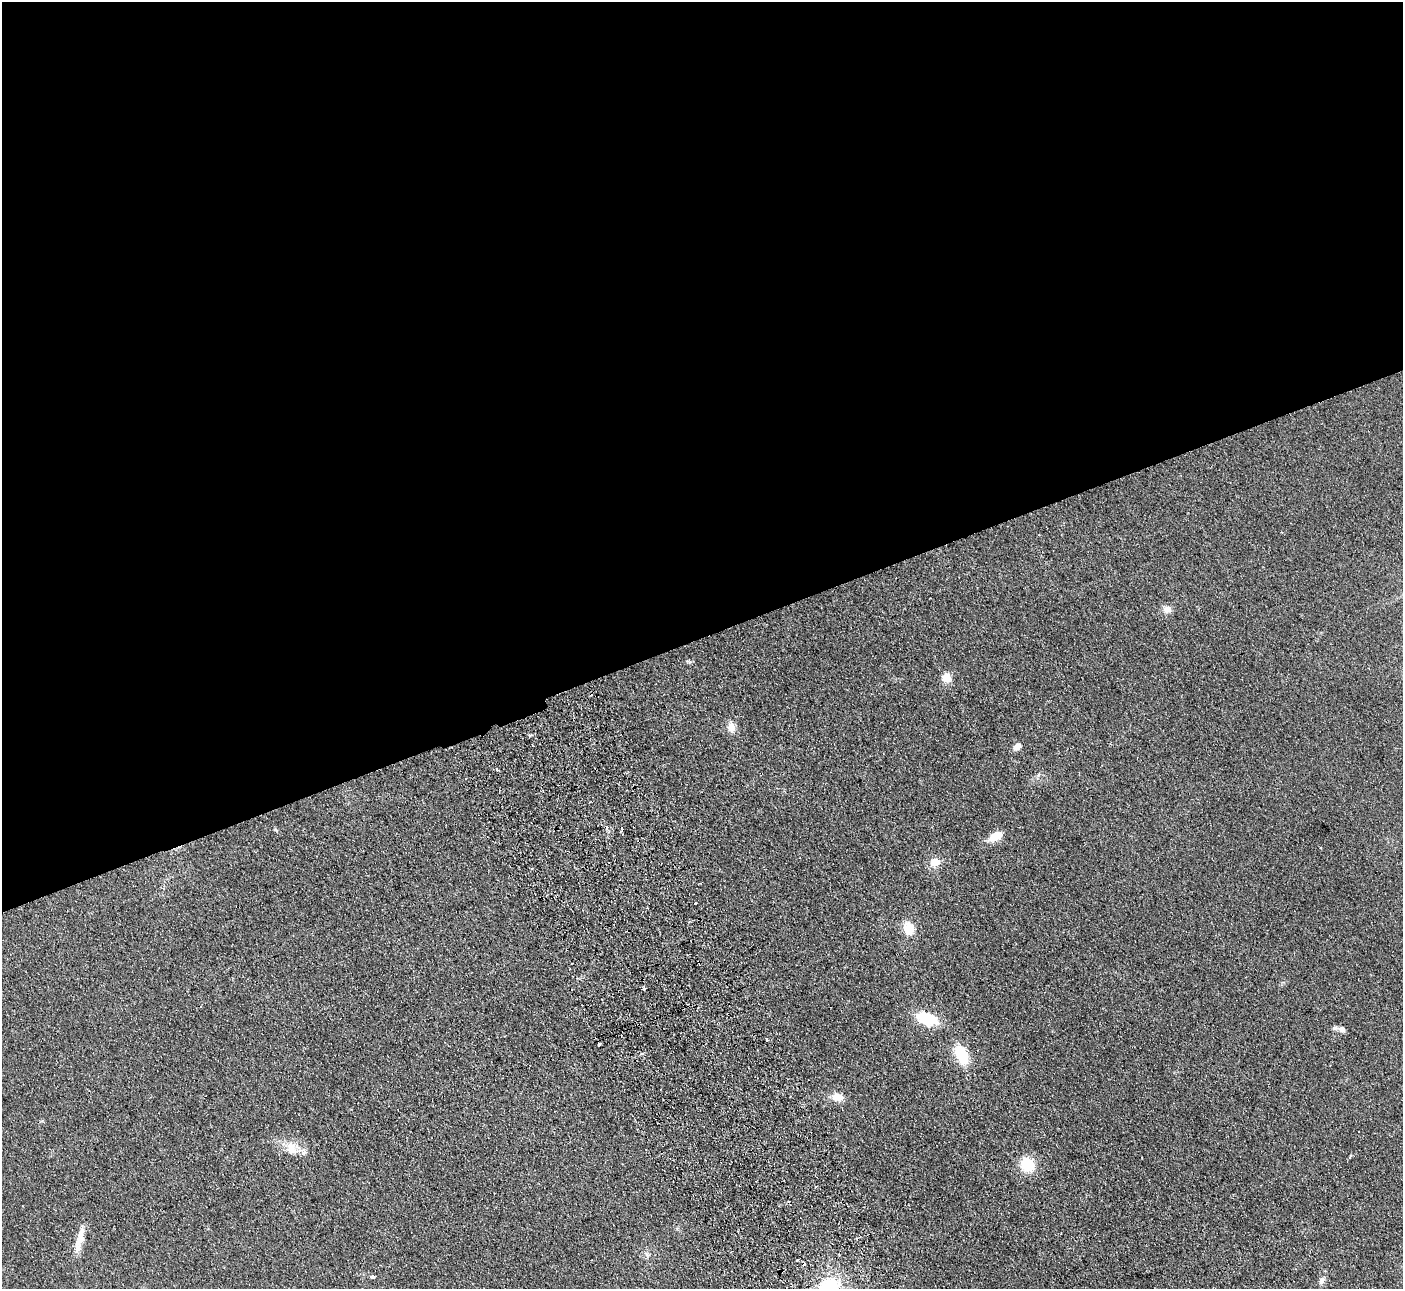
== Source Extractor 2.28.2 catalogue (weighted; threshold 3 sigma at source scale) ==
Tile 2 of 4 x 4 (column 2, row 1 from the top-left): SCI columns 1455-2855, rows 4044-5330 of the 5710 x 5643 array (HDU 1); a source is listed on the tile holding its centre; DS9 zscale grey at full resolution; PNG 1405 x 1291 px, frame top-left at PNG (2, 2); no overlay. Shown black and unused: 50% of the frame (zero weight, under 2 of 3 exposures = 3% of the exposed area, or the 3 px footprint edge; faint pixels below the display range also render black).
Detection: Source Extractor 2.28.2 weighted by HDU 2 'WHT'; one run over the whole footprint, this tile lists its part. Background 0.0981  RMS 0.01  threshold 0.0467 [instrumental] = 3 sigma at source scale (4.5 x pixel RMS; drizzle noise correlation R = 1.50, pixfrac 1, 0.05/0.05 arcsec/px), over >= 5 px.
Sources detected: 33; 4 cosmic-ray / hot-pixel residue — not listed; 1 inside a brighter listed object's ellipse — not listed separately; the other 28 listed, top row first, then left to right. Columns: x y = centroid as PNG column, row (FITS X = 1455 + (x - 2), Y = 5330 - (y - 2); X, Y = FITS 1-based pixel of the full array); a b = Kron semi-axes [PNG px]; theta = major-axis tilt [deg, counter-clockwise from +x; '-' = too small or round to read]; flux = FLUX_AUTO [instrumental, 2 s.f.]
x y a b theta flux
1167 609 11 9 -7 6.3
688 662 9 3 -21 1.4
946 678 12 11 - 8.7
732 727 11 9 -86 8.2
530 735 4 3 - 2.7
1017 746 9 6 44 6.8
497 769 4 2 - 1.1
606 827 4 4 - 3.1
996 836 15 8 28 18
1321 848 4 3 - 0.73
935 862 12 10 19 11
532 869 3 3 - 1.5
695 903 3 2 - 1.5
909 928 14 12 -77 18
644 989 3 3 - 2.9
927 1018 17 9 -18 50
1342 1029 8 7 - 4.3
767 1040 3 3 - 3.6
599 1044 3 3 - 2.7
961 1055 17 10 -68 39
838 1097 15 9 -7 10
290 1146 15 12 14 12
1027 1165 15 14 - 27
815 1187 3 2 - 0.93
79 1239 34 7 76 15
797 1260 3 3 - 1.7
372 1277 4 3 - 4.7
1321 1281 10 7 77 3.9